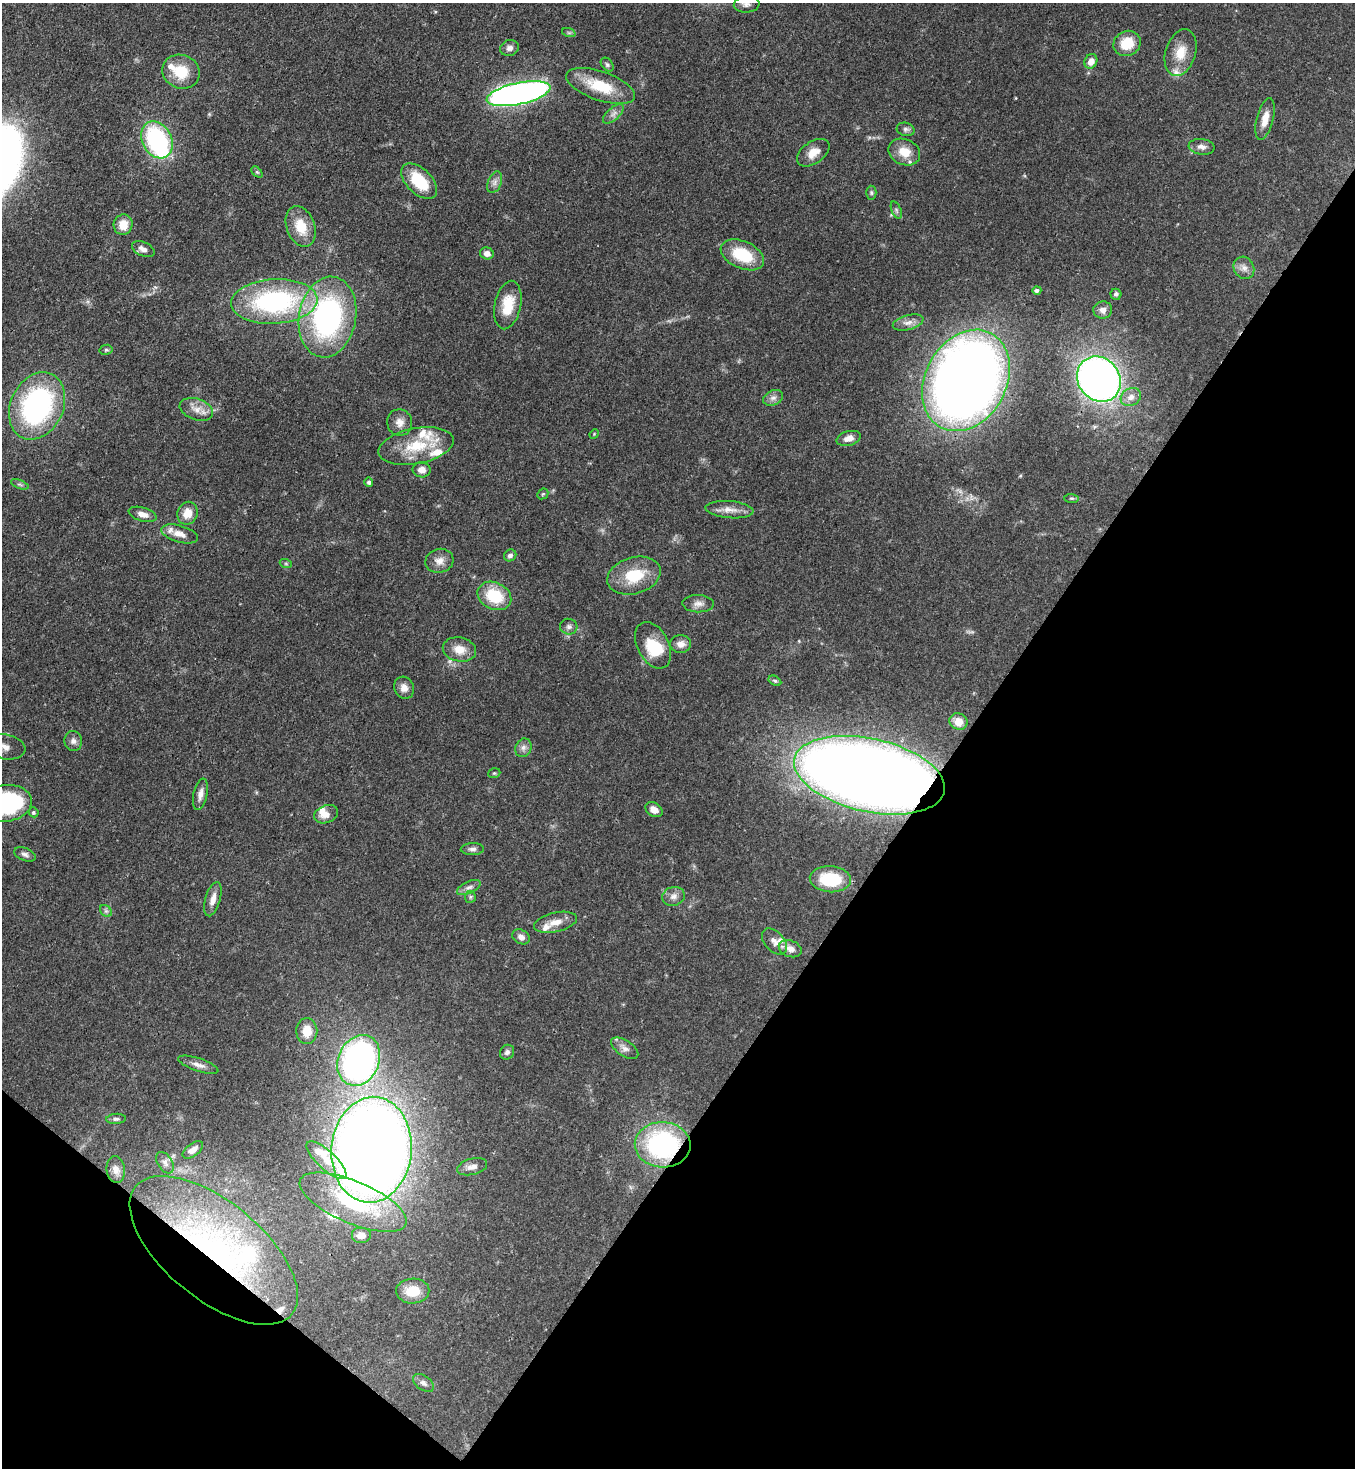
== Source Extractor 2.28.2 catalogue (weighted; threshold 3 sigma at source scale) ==
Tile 15 of 4 x 4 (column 3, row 4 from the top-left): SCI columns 2936-4288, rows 59-1524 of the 6014 x 5992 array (HDU 1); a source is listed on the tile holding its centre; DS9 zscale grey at full resolution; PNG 1357 x 1470 px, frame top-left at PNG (2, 3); each listed source drawn as its Kron ellipse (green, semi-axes under 4 px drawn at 4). Shown black and unused: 34% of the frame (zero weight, under 3 of 4 exposures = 7% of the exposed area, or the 3 px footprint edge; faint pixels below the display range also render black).
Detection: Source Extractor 2.28.2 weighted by HDU 2 'WHT'; one run over the whole footprint, this tile lists its part. Background 0.0809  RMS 0.0037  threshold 0.0168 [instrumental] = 3 sigma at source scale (4.5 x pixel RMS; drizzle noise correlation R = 1.50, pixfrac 1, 0.05/0.05 arcsec/px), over >= 5 px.
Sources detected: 122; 2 inside a brighter object's white glare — neither listed nor drawn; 12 inside a brighter listed object's ellipse — not listed separately; the other 108 listed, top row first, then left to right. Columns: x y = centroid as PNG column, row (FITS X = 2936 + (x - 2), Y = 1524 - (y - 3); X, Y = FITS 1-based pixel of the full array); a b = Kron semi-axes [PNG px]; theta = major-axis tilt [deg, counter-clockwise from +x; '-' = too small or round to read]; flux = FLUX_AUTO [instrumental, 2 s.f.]
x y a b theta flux
747 4 13 8 5 1.9
569 33 7 4 -18 0.59
1127 43 14 12 32 9.1
509 48 9 7 21 1.6
1181 53 24 15 73 7.5
1091 61 7 6 - 3.1
607 65 8 5 -49 0.78
181 72 19 16 -23 11
600 86 36 14 -19 14
519 94 32 11 12 190
613 114 13 6 42 1.8
1265 119 21 8 75 4.7
906 129 9 6 -14 1.2
157 140 19 14 -61 46
1201 147 13 8 -7 2.1
904 152 16 13 -24 6.5
813 153 18 11 35 4.6
257 172 6 4 -44 0.53
419 181 22 12 -44 14
495 182 11 7 68 1.8
871 193 7 5 -87 0.69
896 210 9 5 -67 0.8
123 225 10 9 - 5.1
301 226 21 14 -69 8.8
143 249 12 7 -24 2.3
487 253 7 6 - 2.4
742 255 23 13 -24 15
1244 268 11 10 - 2.3
1037 290 4 4 - 1.1
1116 294 5 5 - 0.81
274 301 43 22 4 60
508 305 24 13 78 9.5
1103 310 9 8 - 2.1
327 317 41 28 79 80
908 323 16 7 15 2.5
106 350 7 5 11 0.63
1099 379 24 20 -52 200
966 380 53 40 61 410
1131 397 10 8 31 2.8
773 398 10 7 25 1.7
37 406 35 26 65 74
196 409 17 10 -19 3.8
400 422 13 12 - 3.1
594 434 5 4 - 0.36
849 438 12 7 14 3
416 446 38 17 11 15
422 470 9 7 -10 2.5
369 482 5 4 - 0.95
20 484 9 3 -21 0.62
543 494 6 5 - 0.53
1071 498 7 4 -5 0.63
729 510 24 8 -5 3.7
187 513 11 10 - 4.6
143 514 14 7 -17 2.8
180 534 19 8 -15 3.5
510 555 6 5 - 1.3
439 561 14 12 15 3.3
286 564 6 4 -19 0.49
634 576 27 18 16 14
494 596 17 13 -25 15
698 604 16 8 -2 2.4
569 627 8 8 - 1.3
681 644 10 9 - 2.8
653 645 25 16 -63 13
459 649 17 12 -12 5
775 681 7 4 -29 0.67
404 688 11 9 -65 2.6
958 722 9 8 - 6.4
73 741 10 8 -83 1.7
5 747 21 12 -10 3.7
523 748 10 7 66 1.6
494 773 6 4 19 0.53
869 775 77 36 -13 830
200 794 16 7 77 2.4
6 803 26 18 7 49
654 810 9 6 -34 2.7
33 812 5 5 - 0.71
326 814 12 8 21 3.1
472 849 11 6 1 1.4
25 854 11 6 -23 1.3
830 879 21 13 -4 20
469 887 13 6 25 1.5
673 896 11 9 14 2.2
470 897 6 5 - 0.66
213 899 18 7 74 3.2
106 911 7 5 -43 0.89
555 922 22 9 12 4.5
521 937 9 7 -30 1.7
774 942 15 9 -47 2.7
790 949 12 8 -20 3
307 1031 13 10 -89 5.9
625 1048 15 8 -34 2.3
507 1052 8 6 52 1.1
359 1060 26 20 66 140
198 1065 21 6 -19 2.5
116 1119 10 5 4 0.93
663 1145 28 22 -2 58
193 1150 12 6 37 2.4
372 1150 53 40 84 640
327 1160 26 9 -43 5.5
165 1163 12 7 -58 1.7
472 1167 15 8 14 2.5
116 1170 14 9 -83 2.3
353 1202 57 21 -23 30
361 1235 10 8 0 3.1
214 1250 101 49 -39 110
413 1291 16 12 2 7.8
423 1383 12 7 -36 1.6
Overlapping masked pixels (flux is a lower limit): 4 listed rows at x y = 966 380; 869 775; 663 1145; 214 1250
Isophote crosses this tile's border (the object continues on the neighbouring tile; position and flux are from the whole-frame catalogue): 3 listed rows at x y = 747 4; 5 747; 6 803